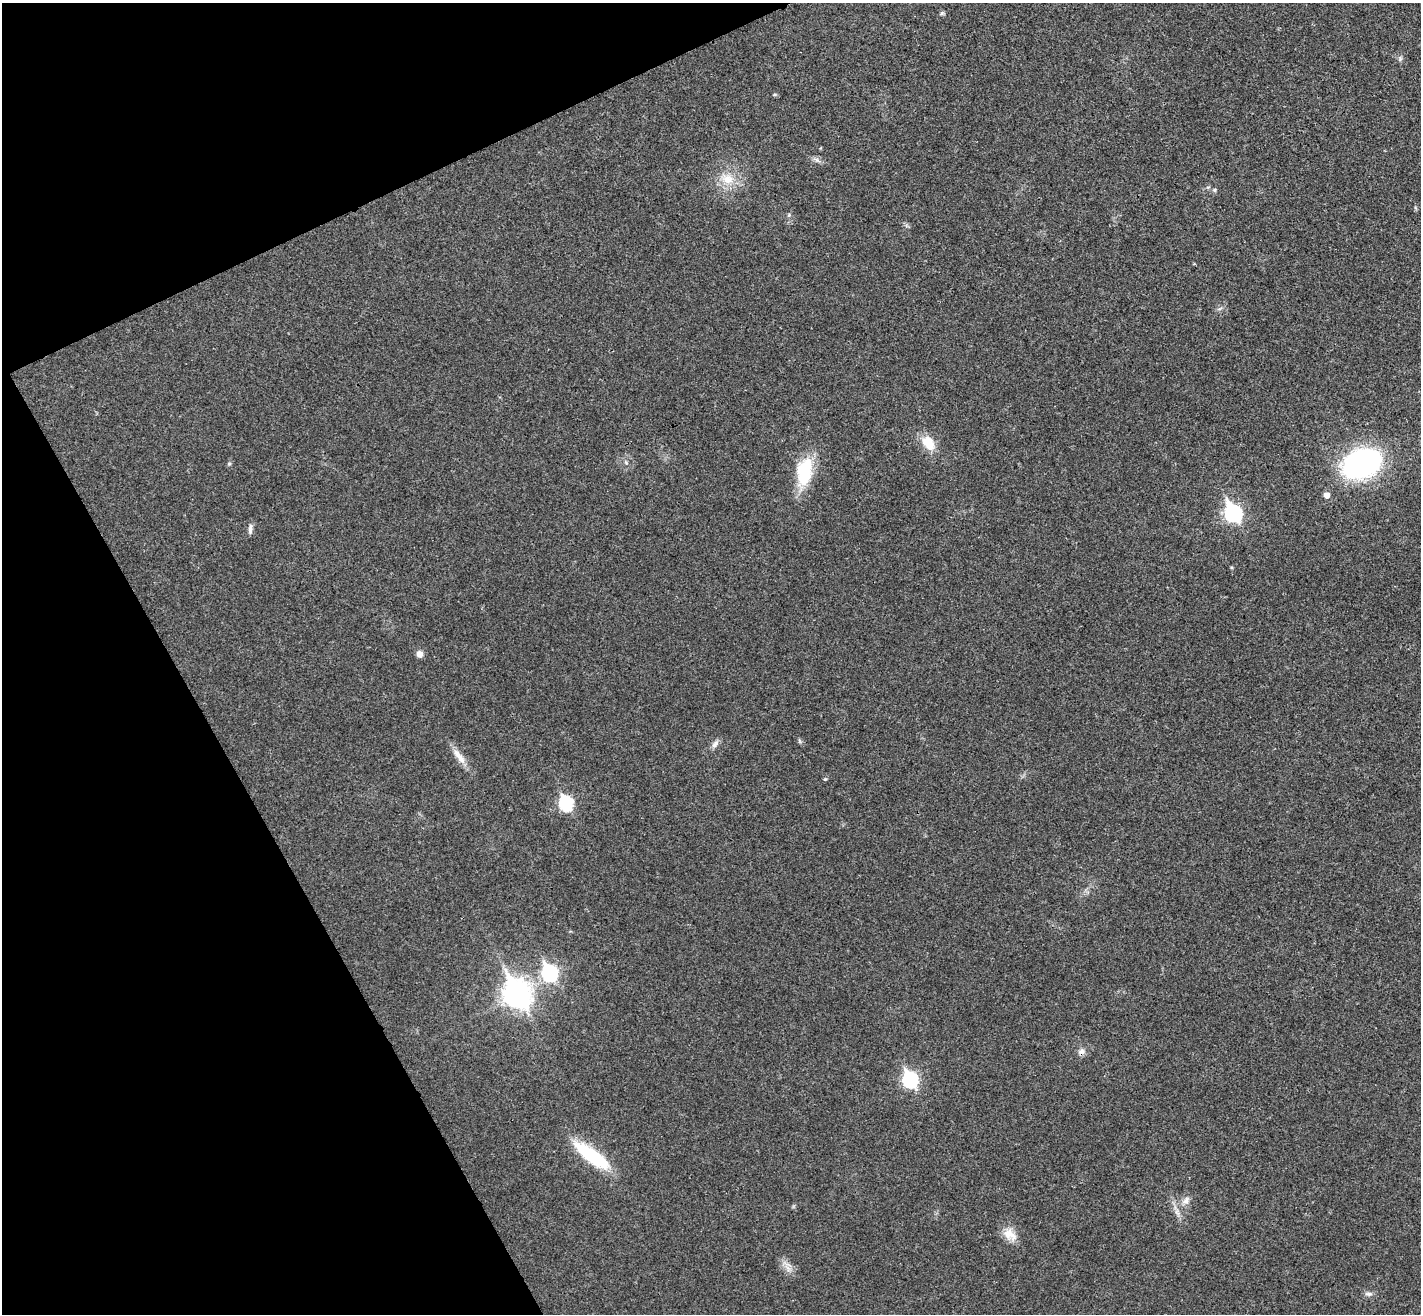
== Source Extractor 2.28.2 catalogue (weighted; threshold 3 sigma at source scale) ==
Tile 5 of 4 x 4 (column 1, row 2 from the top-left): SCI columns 48-1466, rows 2807-4118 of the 5773 x 5744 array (HDU 1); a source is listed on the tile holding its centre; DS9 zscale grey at full resolution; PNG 1423 x 1316 px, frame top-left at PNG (2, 3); no overlay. Shown black and unused: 22% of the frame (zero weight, under 3 of 4 exposures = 5% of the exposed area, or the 3 px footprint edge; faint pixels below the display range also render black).
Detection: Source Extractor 2.28.2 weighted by HDU 2 'WHT'; one run over the whole footprint, this tile lists its part. Background 0.0436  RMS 0.0048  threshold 0.0217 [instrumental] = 3 sigma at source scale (4.5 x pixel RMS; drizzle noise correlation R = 1.50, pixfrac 1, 0.05/0.05 arcsec/px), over >= 5 px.
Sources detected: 29; all 29 listed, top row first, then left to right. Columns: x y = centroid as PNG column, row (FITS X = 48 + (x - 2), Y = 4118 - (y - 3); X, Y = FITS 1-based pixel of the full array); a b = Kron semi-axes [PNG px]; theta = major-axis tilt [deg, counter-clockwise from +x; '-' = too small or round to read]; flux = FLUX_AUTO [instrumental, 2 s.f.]
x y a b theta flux
942 13 7 5 17 0.81
1400 58 7 5 -80 1
775 95 7 3 8 0.56
817 160 10 5 -35 1.5
727 179 20 15 -13 10
1214 190 6 5 - 0.84
789 215 6 4 48 0.72
1219 309 8 4 19 0.95
928 443 22 14 -54 9.5
1362 463 33 23 18 110
229 464 6 5 - 0.88
804 472 35 18 79 24
1327 495 5 5 - 3.6
1233 513 9 7 -61 130
250 529 13 6 84 2
1232 567 4 3 - 0.53
419 654 8 7 - 2.7
715 744 12 7 51 2.3
459 756 28 8 -54 5.4
566 803 8 7 - 62
549 973 9 7 -68 90
517 994 12 9 -62 520
1081 1052 10 8 33 2.3
910 1079 8 7 - 91
592 1156 46 13 -36 33
1186 1201 13 8 52 3.2
1010 1235 21 13 -40 6.6
788 1269 11 4 -57 2.1
1368 1294 11 6 -7 1.8
Overlapping masked pixels (flux is a lower limit): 1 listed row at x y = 1081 1052
Unlisted compact peaks at least as high as the median listed source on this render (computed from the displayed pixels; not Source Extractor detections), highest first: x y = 825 779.